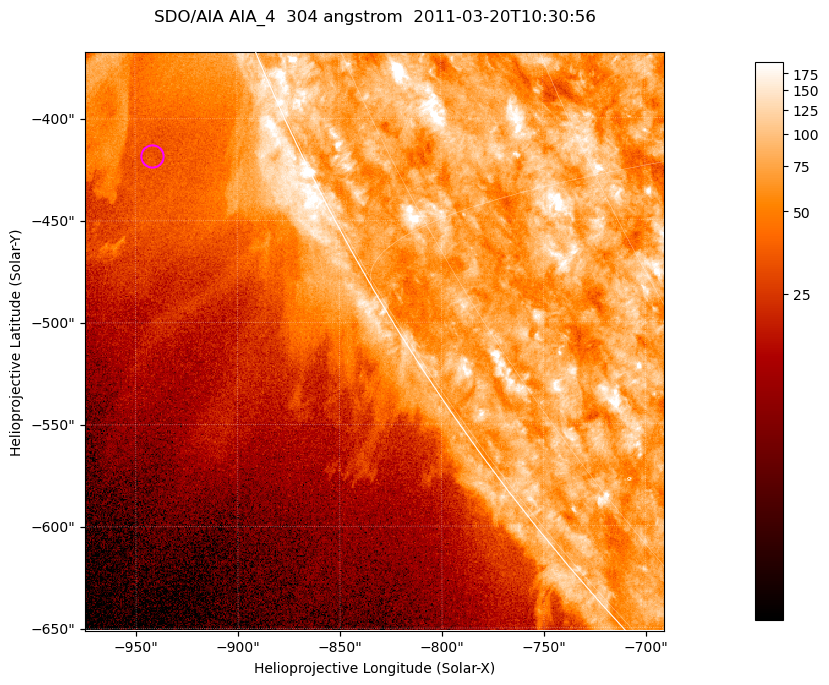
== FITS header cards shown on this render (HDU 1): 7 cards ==
TELESCOP= 'SDO/AIA '           / For AIA: SDO/AIA
INSTRUME= 'AIA_4   '           / For AIA: AIA_ATA1, AIA_ATA2, AIA_ATA3 or AIA_AT
WAVELNTH=                  304 / [angstrom] Wavelength
WAVEUNIT= 'angstrom'           / Wavelength unit: angstrom
DATE-OBS= '2011-03-20T10:30:56.123' / [ISO] Date when observation started; ISO 8
CTYPE1  = 'HPLN-TAN'           / CTYPE1; Typically HPLN
CTYPE2  = 'HPLT-TAN'           / CTYPE2; Typically HPLT

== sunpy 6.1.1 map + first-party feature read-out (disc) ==
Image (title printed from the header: SDO/AIA AIA_4  304 angstrom  2011-03-20T10:30:56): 473 x 473 px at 0.6 arcsec/px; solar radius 964 arcsec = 1606 px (partial field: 1.2% of the solar disc is inside the frame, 43% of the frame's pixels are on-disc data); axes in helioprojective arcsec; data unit not stated in the header (colour bar unlabelled)
Orientation: roll -0.132 deg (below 1 deg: not rotated)
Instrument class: DISC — disc imager (sunpy class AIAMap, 304 A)
Bright regions (active regions / flare kernels): reference = the on-disc median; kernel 5 px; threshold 5 sigma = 108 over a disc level ~75.8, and >= 1.15x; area >= 223 px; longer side >= 6 px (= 3.6 arcsec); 0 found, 0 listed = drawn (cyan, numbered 1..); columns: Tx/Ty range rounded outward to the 2 arcsec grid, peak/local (2 s.f.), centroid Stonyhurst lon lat
Off-limb structures (1.02-1.3 R_sun): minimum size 111 px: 5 found; the strongest spans PA ~110..115 deg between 1.02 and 1.13 R_sun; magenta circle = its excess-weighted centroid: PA ~115 deg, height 1.07 R_sun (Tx ~-942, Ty ~-418 arcsec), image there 1.5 x the reference